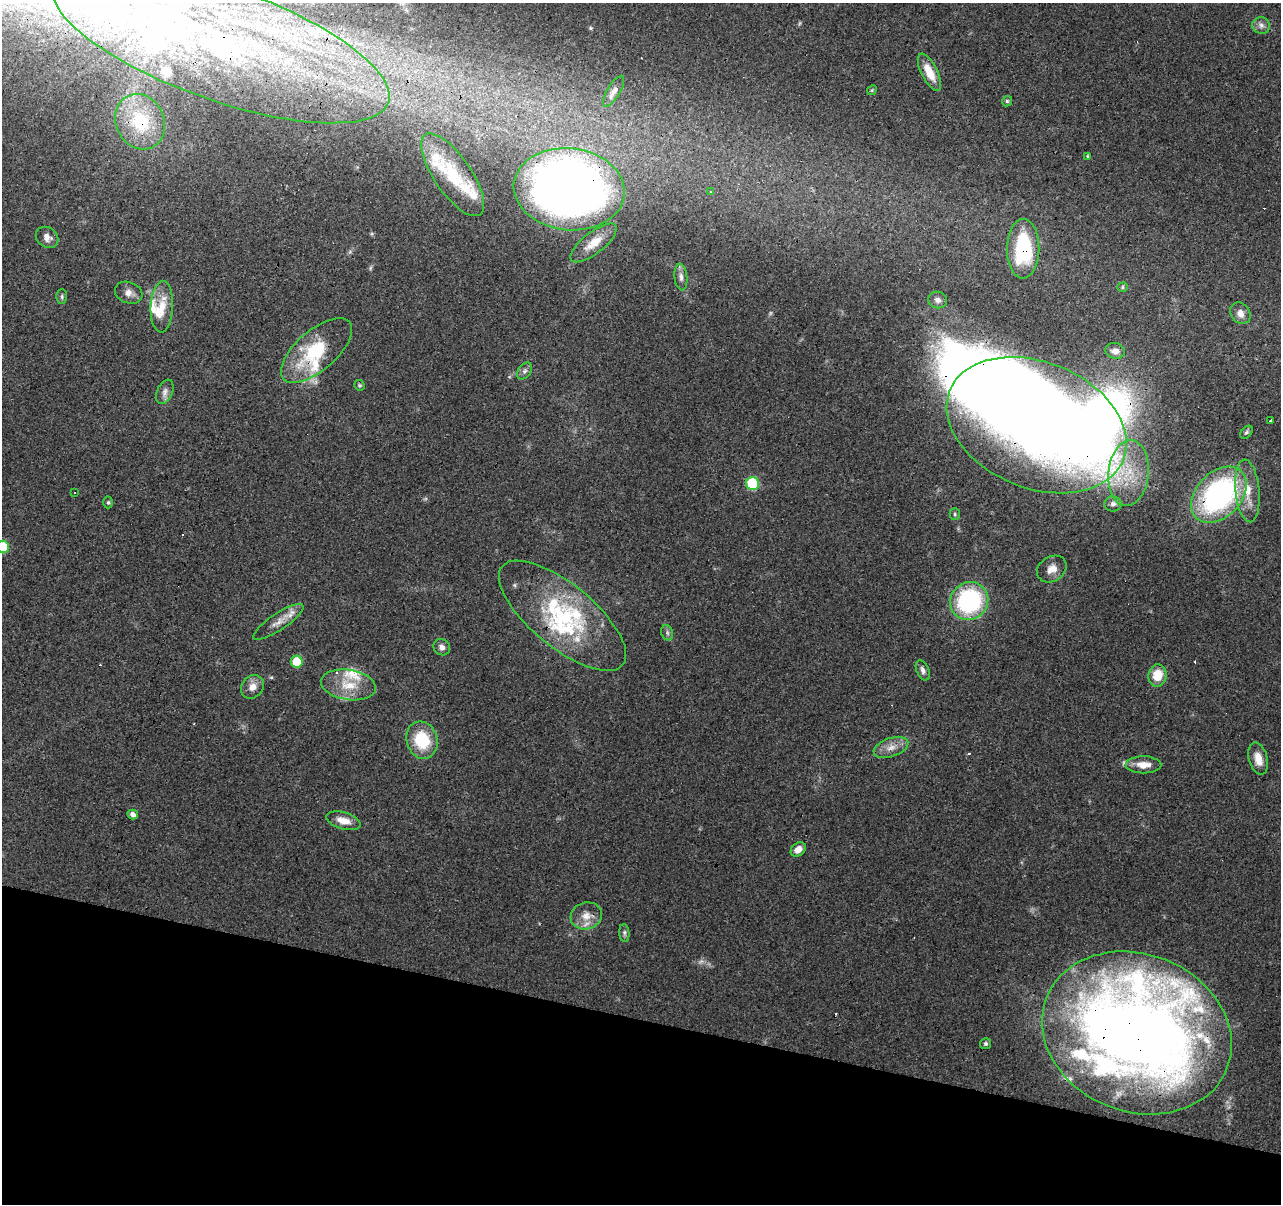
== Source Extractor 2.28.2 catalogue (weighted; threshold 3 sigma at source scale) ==
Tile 15 of 4 x 4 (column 3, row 4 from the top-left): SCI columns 2561-3839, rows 217-1418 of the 5122 x 5305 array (HDU 1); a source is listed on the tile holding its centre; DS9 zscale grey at full resolution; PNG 1283 x 1206 px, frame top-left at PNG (2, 3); each listed source drawn as its Kron ellipse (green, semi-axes under 4 px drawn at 4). Shown black and unused: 15% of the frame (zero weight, under 3 of 4 exposures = <1% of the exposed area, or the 3 px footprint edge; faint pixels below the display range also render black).
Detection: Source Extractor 2.28.2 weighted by HDU 2 'WHT'; one run over the whole footprint, this tile lists its part. Background 0.0456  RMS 0.0046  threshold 0.0206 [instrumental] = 3 sigma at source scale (4.5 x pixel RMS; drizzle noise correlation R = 1.50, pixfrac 1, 0.0396/0.0396 arcsec/px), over >= 5 px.
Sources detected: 96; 2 too faint to see at this stretch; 4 inside a brighter object's white glare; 9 cosmic-ray / hot-pixel residue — neither listed nor drawn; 21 inside a brighter listed object's ellipse — not listed separately; the other 60 listed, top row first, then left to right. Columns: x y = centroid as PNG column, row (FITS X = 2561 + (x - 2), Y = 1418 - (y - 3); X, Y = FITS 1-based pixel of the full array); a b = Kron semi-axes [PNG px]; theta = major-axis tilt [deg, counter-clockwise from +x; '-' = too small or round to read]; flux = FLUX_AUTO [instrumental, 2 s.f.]
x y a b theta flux
1261 25 9 8 - 2.1
221 44 177 56 -19 270
929 72 20 8 -63 8.1
872 90 5 4 - 0.54
614 91 17 6 59 2.8
1007 101 5 4 - 0.79
140 122 28 24 -64 31
1087 156 3 3 - 1.4
453 175 48 18 -55 22
569 189 55 41 -6 540
711 192 3 3 - 4.7
47 237 12 9 -38 2.8
594 243 28 10 38 7.8
1023 249 30 16 90 34
681 277 13 6 -85 2.2
1122 287 5 4 - 0.72
129 293 14 10 -21 3.2
62 297 7 5 89 0.85
938 300 9 8 - 1.9
162 307 26 11 88 9.3
1240 313 11 9 -53 3.1
316 350 44 20 41 31
1115 351 10 8 -12 2.9
524 371 9 6 52 1.4
359 385 5 5 - 0.75
165 392 13 7 65 2.5
1271 420 3 3 - 5
1037 425 93 63 -22 740
1246 432 7 5 50 0.94
1128 473 33 20 84 22
752 484 6 6 - 35
1247 491 31 12 -85 11
75 493 3 3 - 1.1
1219 495 32 22 46 100
108 502 6 5 - 0.74
1113 504 8 7 - 1.8
955 514 6 5 - 0.78
3 547 6 6 - 15
1052 569 16 12 33 4.8
969 601 20 18 43 58
562 616 78 31 -39 58
278 622 29 8 34 5.5
667 633 8 5 -71 1.1
442 647 9 7 -44 2.2
297 662 6 6 - 13
923 670 10 6 -67 1.9
1157 675 11 9 84 9.8
348 685 28 15 -9 13
253 687 13 10 51 4.1
422 740 19 15 -73 21
891 747 18 9 20 4.8
1258 759 16 9 -74 5.6
1144 765 18 8 0 5.9
133 814 5 4 - 2.2
343 821 17 8 -16 5.2
798 849 8 6 41 3.7
586 916 16 13 17 6
624 933 9 5 -86 1.1
1137 1033 97 79 -22 660
986 1044 5 5 - 0.9
Overlapping masked pixels (flux is a lower limit): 9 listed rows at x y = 221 44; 140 122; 569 189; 1023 249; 316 350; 1037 425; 1219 495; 562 616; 1137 1033
Isophote crosses this tile's border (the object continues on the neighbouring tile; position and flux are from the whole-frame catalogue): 1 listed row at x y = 3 547